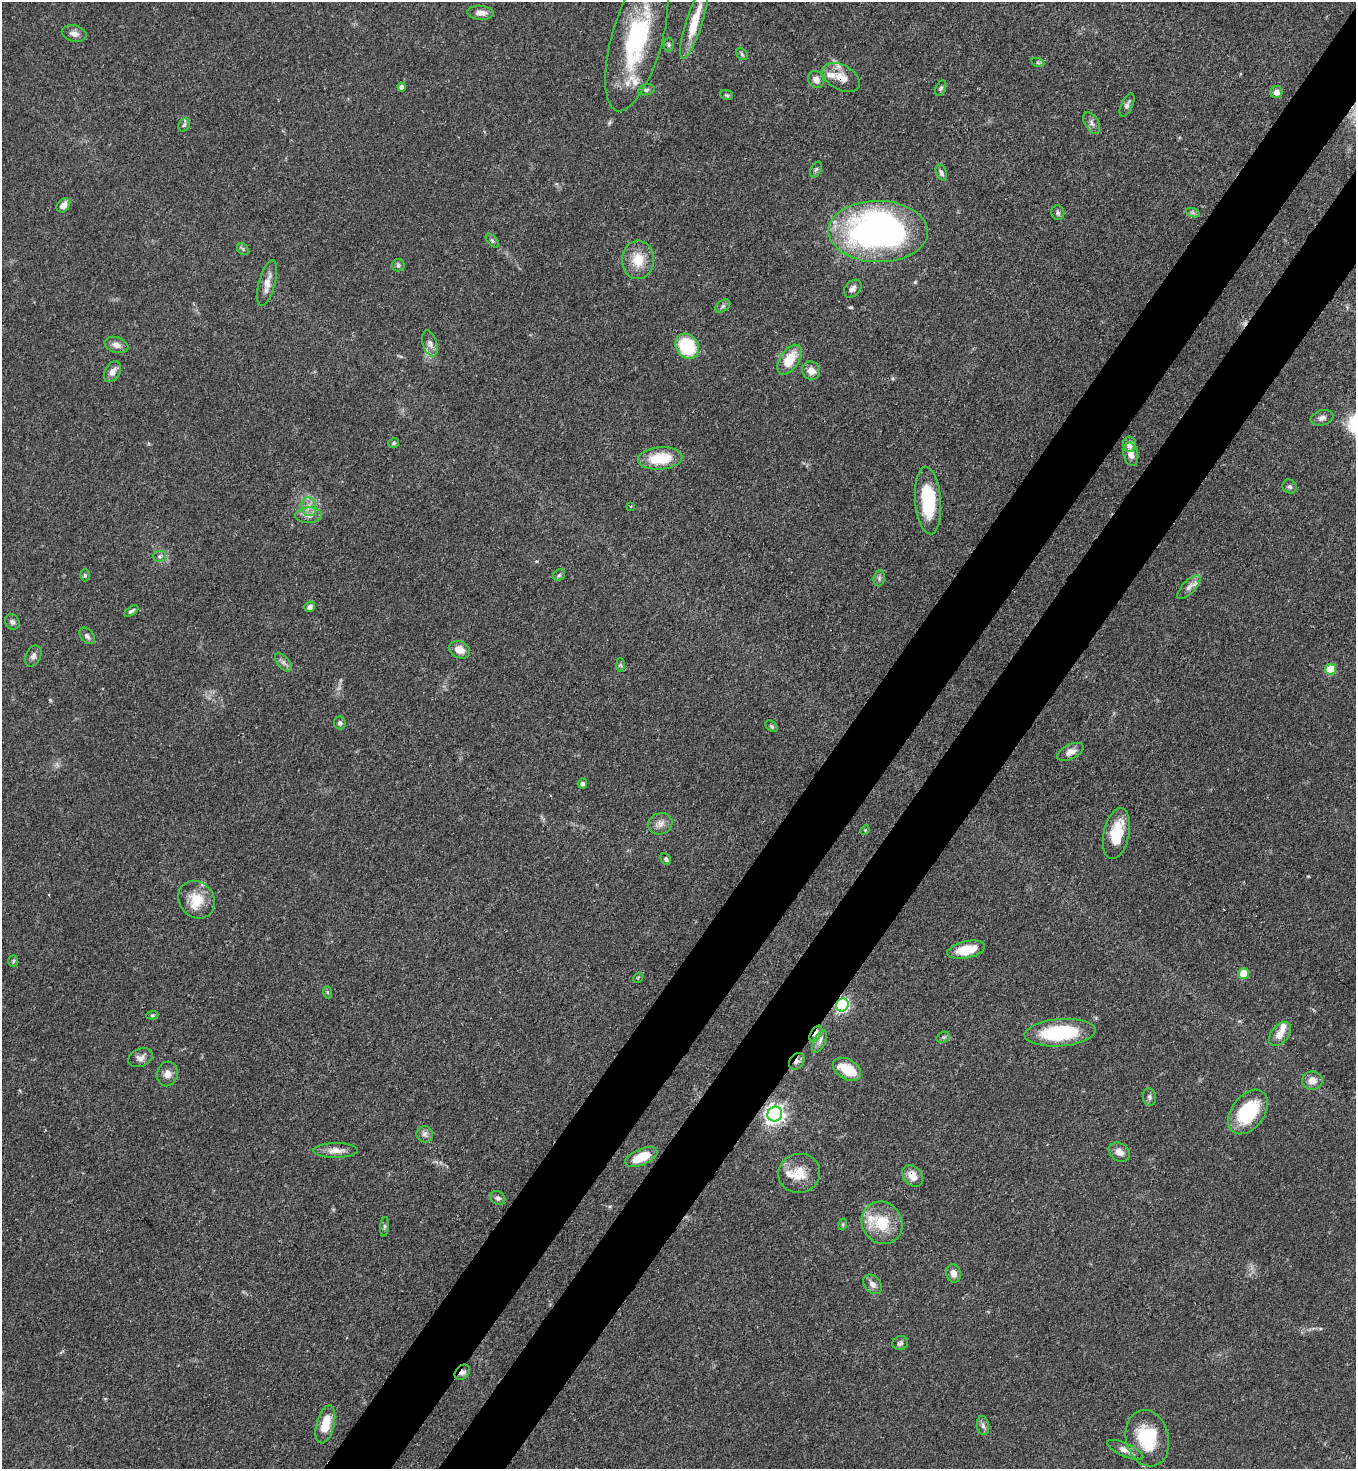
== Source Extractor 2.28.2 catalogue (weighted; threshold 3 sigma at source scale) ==
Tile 10 of 4 x 4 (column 2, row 3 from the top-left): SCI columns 1580-2933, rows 1526-2992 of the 6007 x 5985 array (HDU 1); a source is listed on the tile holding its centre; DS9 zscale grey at full resolution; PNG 1358 x 1471 px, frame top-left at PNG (2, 2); each listed source drawn as its Kron ellipse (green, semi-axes under 4 px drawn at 4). Shown black and unused: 9% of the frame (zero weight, under 3 of 4 exposures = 7% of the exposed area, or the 3 px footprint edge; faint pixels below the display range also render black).
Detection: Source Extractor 2.28.2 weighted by HDU 2 'WHT'; one run over the whole footprint, this tile lists its part. Background 0.0745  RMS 0.0039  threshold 0.0175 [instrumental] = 3 sigma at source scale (4.5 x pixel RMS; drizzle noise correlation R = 1.50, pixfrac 1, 0.05/0.05 arcsec/px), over >= 5 px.
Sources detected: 119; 1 cosmic-ray / hot-pixel residue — neither listed nor drawn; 11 inside a brighter listed object's ellipse — not listed separately; the other 107 listed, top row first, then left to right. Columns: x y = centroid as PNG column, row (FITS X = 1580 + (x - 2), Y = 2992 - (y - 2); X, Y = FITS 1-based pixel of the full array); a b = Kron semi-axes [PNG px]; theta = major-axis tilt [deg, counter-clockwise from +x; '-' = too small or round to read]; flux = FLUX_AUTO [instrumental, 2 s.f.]
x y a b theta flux
481 13 13 7 -5 2.6
694 22 38 8 72 12
74 33 12 8 -15 2.3
637 39 75 25 75 54
669 45 7 5 89 0.82
742 54 6 5 - 0.69
1038 63 6 4 -19 0.58
841 77 20 12 -29 5.6
816 79 9 8 - 2.7
402 87 4 4 - 1.5
941 88 8 5 67 0.78
646 90 8 5 11 0.88
1276 92 6 6 - 2.4
727 95 6 5 - 0.67
1127 105 13 5 66 1.3
1092 123 12 6 -60 1.5
184 125 7 5 60 0.85
816 169 8 5 62 0.9
941 173 8 5 -68 1.3
63 205 8 6 48 3
1058 213 7 6 - 1
1193 213 7 4 -19 0.77
878 232 50 30 -1 170
492 241 8 4 -49 0.81
243 249 6 5 - 0.68
638 260 19 16 86 8.9
398 265 6 6 - 0.88
267 283 24 8 74 3.9
853 289 10 7 46 1.7
723 306 8 5 36 1
430 344 13 7 -73 2.2
116 345 12 7 -16 2.4
687 346 13 11 -53 23
789 360 17 9 57 9.7
811 371 9 8 - 3.4
112 372 11 7 59 2.6
1322 418 11 7 16 1.8
394 443 5 4 - 0.64
1129 444 7 6 - 3.2
1131 454 12 7 -77 2.7
660 458 22 11 5 14
1290 487 7 6 - 1.1
928 500 34 13 -85 22
630 506 3 2 - 0.5
309 507 9 7 -76 2.7
309 515 13 8 3 2.7
159 556 6 5 - 0.83
85 575 6 5 - 0.66
559 575 6 5 - 0.77
879 578 8 5 83 1
1189 587 15 6 46 1.9
310 607 6 5 - 1.4
131 611 8 3 33 0.85
12 622 8 7 - 1.2
87 636 9 6 -49 1.4
460 650 11 8 -26 3.9
33 656 11 7 65 1.6
284 662 11 6 -49 1.5
621 665 7 4 -88 0.63
1331 669 5 5 - 17
340 723 6 6 - 1.1
771 726 7 5 -42 0.72
1070 752 14 7 27 2.9
582 783 5 4 - 1.4
660 824 12 10 20 2.7
865 830 5 3 - 0.35
1116 834 26 12 78 14
666 859 6 5 - 0.86
197 900 20 17 -52 8.5
966 950 19 8 12 9.1
13 961 6 5 - 0.61
1244 974 5 5 - 12
638 978 6 3 56 0.43
327 992 6 4 -71 0.53
842 1005 6 6 - 77
152 1015 6 4 6 0.55
1060 1033 35 13 4 31
816 1034 9 5 58 2.8
1280 1034 14 8 51 4.2
943 1037 7 5 19 0.8
820 1041 12 6 62 1.7
140 1058 12 9 23 2.1
797 1061 9 6 51 1.5
847 1069 15 10 -30 10
167 1074 12 10 76 2.9
1312 1081 10 9 - 3.3
1149 1097 9 6 -82 1.2
1248 1112 25 16 53 25
775 1114 7 7 - 210
425 1134 8 8 - 1.6
336 1151 22 7 0 3.8
1119 1152 11 8 -33 3
641 1157 17 8 23 11
799 1173 21 19 11 8.1
913 1176 12 9 -47 4.6
498 1198 8 6 -34 1.2
882 1223 22 20 -57 14
843 1224 6 4 72 0.49
384 1227 10 4 85 0.77
953 1273 9 7 -75 2.6
872 1284 11 8 -49 2.4
900 1343 8 7 - 1.2
462 1372 9 6 46 1.7
325 1424 19 9 75 8.9
983 1425 9 6 -81 1.3
1147 1438 28 21 -76 21
1125 1450 19 6 -24 2.9
Overlapping masked pixels (flux is a lower limit): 7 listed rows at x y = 841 77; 842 1005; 816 1034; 797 1061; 775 1114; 913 1176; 462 1372
Isophote crosses this tile's border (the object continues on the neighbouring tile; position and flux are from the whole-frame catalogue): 1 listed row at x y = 637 39